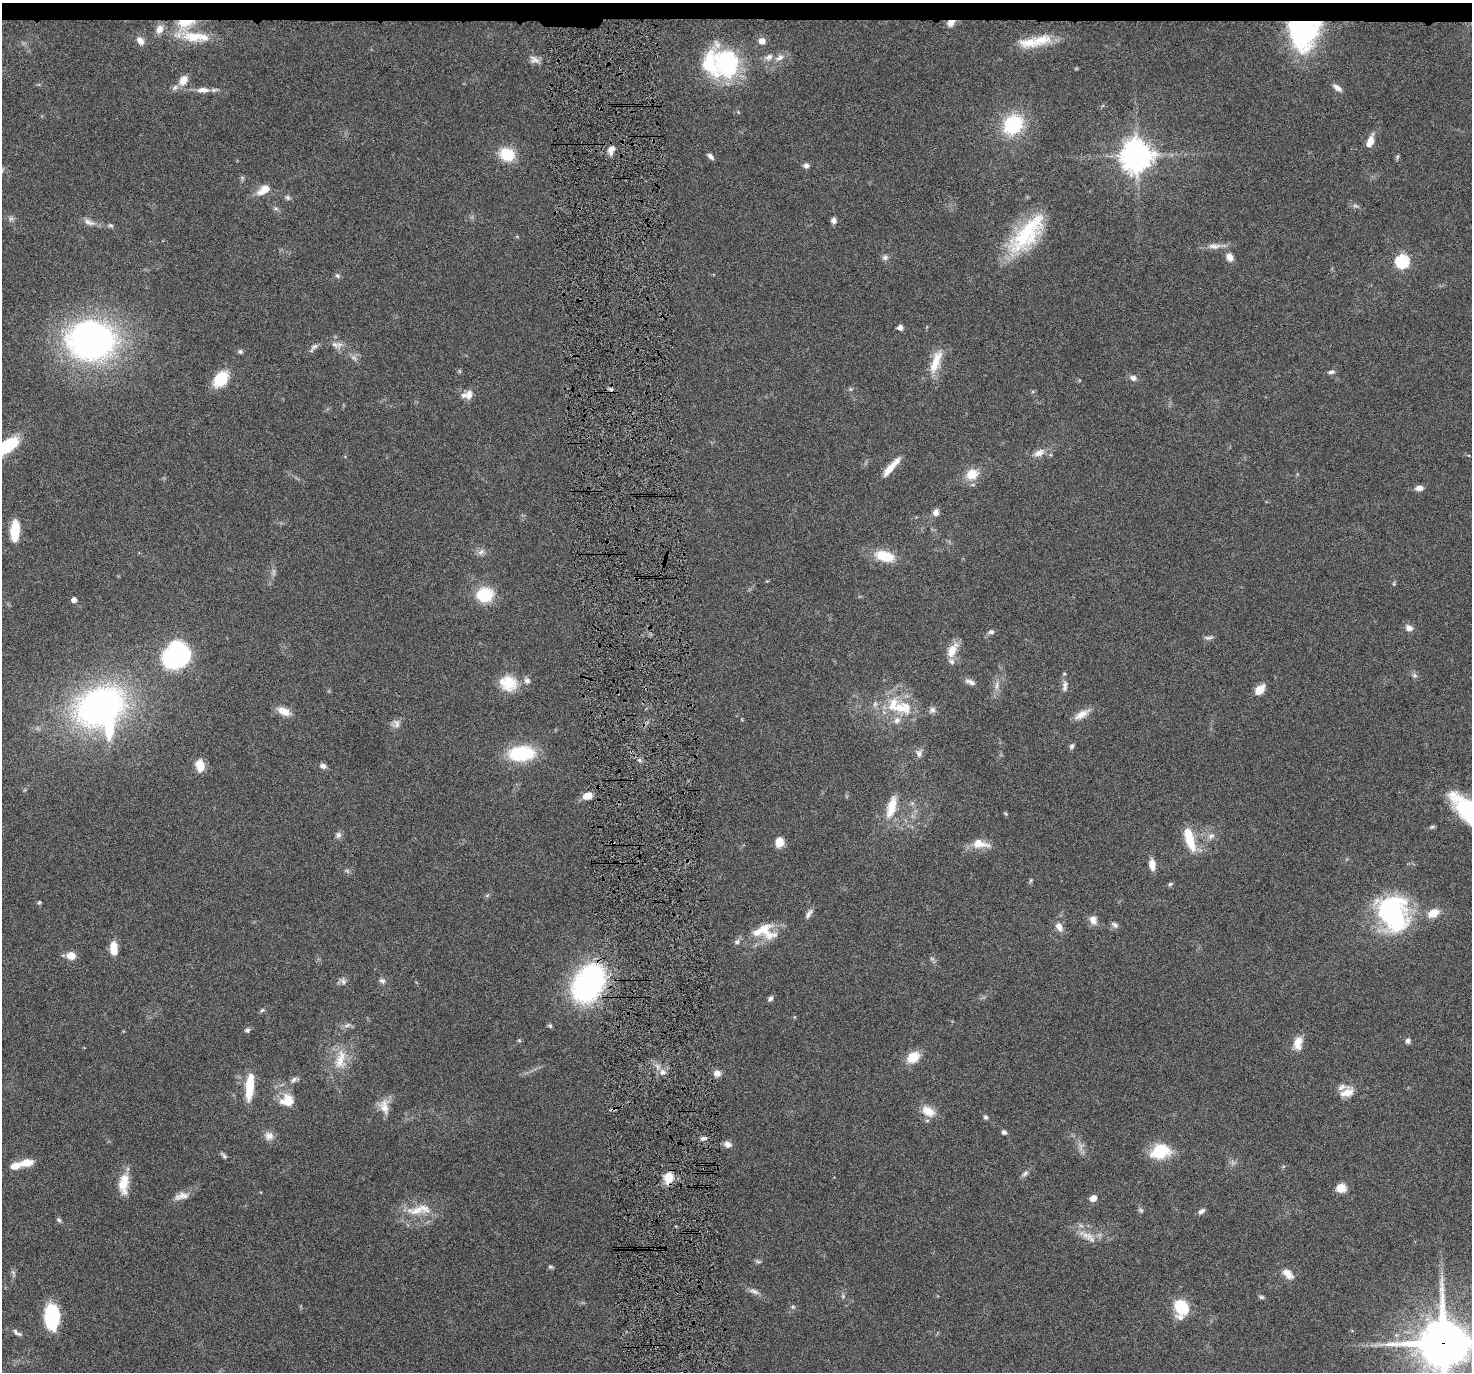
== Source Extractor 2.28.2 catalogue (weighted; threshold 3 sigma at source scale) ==
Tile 2 of 3 x 3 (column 2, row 1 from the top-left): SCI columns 1471-2940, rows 2853-4222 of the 4410 x 4337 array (HDU 1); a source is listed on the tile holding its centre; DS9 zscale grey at full resolution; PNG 1474 x 1374 px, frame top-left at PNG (2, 3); no overlay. Shown black and unused: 1% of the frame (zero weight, under 4 of 8 exposures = <1% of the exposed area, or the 3 px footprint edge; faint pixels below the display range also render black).
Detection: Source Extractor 2.28.2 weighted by HDU 2 'WHT'; one run over the whole footprint, this tile lists its part. Background 0.0647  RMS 0.0041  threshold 0.017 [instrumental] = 3 sigma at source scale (4.09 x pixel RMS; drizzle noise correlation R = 1.36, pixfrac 0.8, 0.05/0.05 arcsec/px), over >= 5 px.
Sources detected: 179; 3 too faint to see at this stretch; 2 inside a brighter object's white glare — not listed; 18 inside a brighter listed object's ellipse — not listed separately; the other 156 listed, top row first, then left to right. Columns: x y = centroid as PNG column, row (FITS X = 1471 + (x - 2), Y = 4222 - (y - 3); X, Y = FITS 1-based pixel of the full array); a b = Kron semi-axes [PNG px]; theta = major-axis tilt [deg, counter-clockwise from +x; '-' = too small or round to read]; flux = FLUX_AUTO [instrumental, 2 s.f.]
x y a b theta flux
185 23 27 15 19 12
950 23 10 8 31 2.4
1305 26 37 29 37 44
194 37 32 15 -5 11
1042 40 29 15 11 9.1
140 41 11 7 -54 2.6
762 41 9 8 - 2.3
769 57 11 8 37 2
780 58 12 6 29 2.2
534 60 14 9 -17 2.2
726 63 36 30 -80 38
183 80 14 10 58 3.6
1337 88 13 6 -35 2
203 90 16 7 2 3.1
1013 125 16 14 42 31
1370 141 13 6 71 4.6
611 150 11 8 61 2.5
507 154 16 14 -21 11
1137 155 10 9 - 630
711 156 9 5 -47 1.3
1397 157 7 4 72 0.56
806 166 7 7 - 1.3
266 189 14 10 6 3.7
287 197 7 6 - 0.93
1355 206 8 4 -9 0.83
276 209 7 4 -19 0.72
11 218 8 6 52 1
834 221 7 6 - 1.6
89 222 17 8 -24 2.4
110 225 8 5 -6 0.75
1027 234 58 22 48 31
1214 246 20 8 0 3.1
885 257 8 7 - 1.2
1230 257 9 7 -63 2.6
1402 261 6 6 - 55
337 276 8 5 -48 0.84
900 327 5 5 - 2
91 340 47 38 -3 130
335 345 14 7 -37 2.2
314 346 12 6 32 1.5
240 352 7 5 -90 0.78
354 358 11 5 -43 1.3
936 362 34 11 71 7.9
1331 372 9 5 9 1
1133 378 10 7 -21 1.7
221 379 18 12 52 13
850 389 6 4 -71 0.54
469 394 12 8 81 2.6
6 446 25 10 34 28
1039 453 16 8 25 3.1
890 469 23 9 51 4.8
972 474 13 11 28 7.1
1419 488 9 6 6 2.1
936 512 8 7 - 2.1
15 530 23 9 87 9.3
481 552 10 7 32 1.6
885 556 21 11 -14 11
485 595 14 12 0 18
74 600 5 4 - 2.1
1409 628 10 8 -24 2
991 632 8 6 2 1.1
1208 638 13 5 3 1.1
952 651 17 10 67 5.8
177 654 28 25 73 50
1415 675 8 6 -23 0.99
970 682 15 6 -21 1.8
509 683 23 20 86 9.8
997 685 11 4 85 1.6
1065 686 17 7 88 2.1
1259 690 12 8 47 4.7
100 707 35 25 25 170
901 708 33 17 -5 15
284 711 17 9 -28 4
1082 714 22 8 30 3.9
396 724 11 9 88 2
1071 746 7 6 - 0.96
521 753 22 12 7 30
919 753 10 7 -67 1.6
640 760 6 5 - 0.84
200 765 12 8 -78 6.5
323 766 9 6 -16 1.4
587 796 11 7 15 3.7
891 807 30 11 74 8
1432 827 6 5 - 0.65
338 835 9 7 66 1.3
1211 836 10 8 19 1.9
1189 839 27 9 -72 11
779 842 9 7 81 5.2
980 844 23 10 -9 5.6
1152 864 13 7 -81 3.7
1031 880 6 4 71 0.53
1170 884 5 5 - 0.68
39 902 6 4 21 0.5
1393 913 38 28 -70 58
1433 913 13 9 29 5
808 914 14 6 58 1.6
1093 920 11 8 -70 2.7
1115 925 10 6 -37 1.2
1059 927 12 8 -66 2.6
764 929 32 17 -35 9.6
737 942 8 7 - 1.2
114 948 14 8 -86 5.7
71 956 7 6 - 6.1
343 981 11 5 -84 1.3
382 981 8 7 - 1.2
588 983 34 23 58 94
770 998 7 5 53 1
262 1010 7 4 41 0.69
347 1025 10 5 25 1.3
550 1026 6 5 - 0.67
247 1030 6 6 - 0.86
519 1040 6 3 -19 0.42
1408 1041 7 6 - 1.1
1298 1043 18 10 78 4.5
913 1057 15 11 34 7
340 1060 31 14 77 8.9
663 1072 10 7 19 2.1
717 1073 9 7 -10 2.4
294 1080 12 6 28 1.4
249 1087 30 9 85 10
1347 1092 19 12 27 4.6
287 1100 16 13 -2 7.1
384 1106 21 12 -83 4.3
613 1109 6 4 18 0.69
928 1111 18 11 -31 5.6
986 1117 7 5 -4 0.74
1004 1132 6 5 - 0.97
269 1136 12 11 - 2.5
704 1138 8 4 19 1.1
727 1144 9 8 - 2
1160 1151 19 14 18 15
224 1155 9 5 -39 0.89
27 1163 14 8 10 5.5
1025 1174 9 5 52 1.2
668 1177 13 11 64 5.2
124 1184 25 11 85 8
1341 1188 9 8 - 5.1
181 1196 21 9 14 3.1
1093 1198 6 6 - 3.1
416 1210 30 12 5 8.4
1141 1210 7 5 -22 0.71
1201 1211 9 5 34 1.3
59 1220 7 5 -33 0.75
1089 1236 13 10 29 3.6
758 1261 9 4 -12 0.72
550 1267 7 5 -2 0.63
1288 1274 16 9 -41 3.6
754 1291 17 5 -20 1.8
843 1296 6 5 - 0.73
1261 1297 8 5 -20 0.73
793 1307 6 5 - 0.64
1181 1307 11 8 -55 23
52 1317 22 12 90 28
1181 1317 12 8 -8 2.2
15 1332 9 6 -65 1.2
1443 1343 18 16 -1 1800
Overlapping masked pixels (flux is a lower limit): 7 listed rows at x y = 185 23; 950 23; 1305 26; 588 983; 613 1109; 668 1177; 1443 1343
Isophote crosses this tile's border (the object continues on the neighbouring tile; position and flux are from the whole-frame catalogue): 2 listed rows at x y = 6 446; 1443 1343